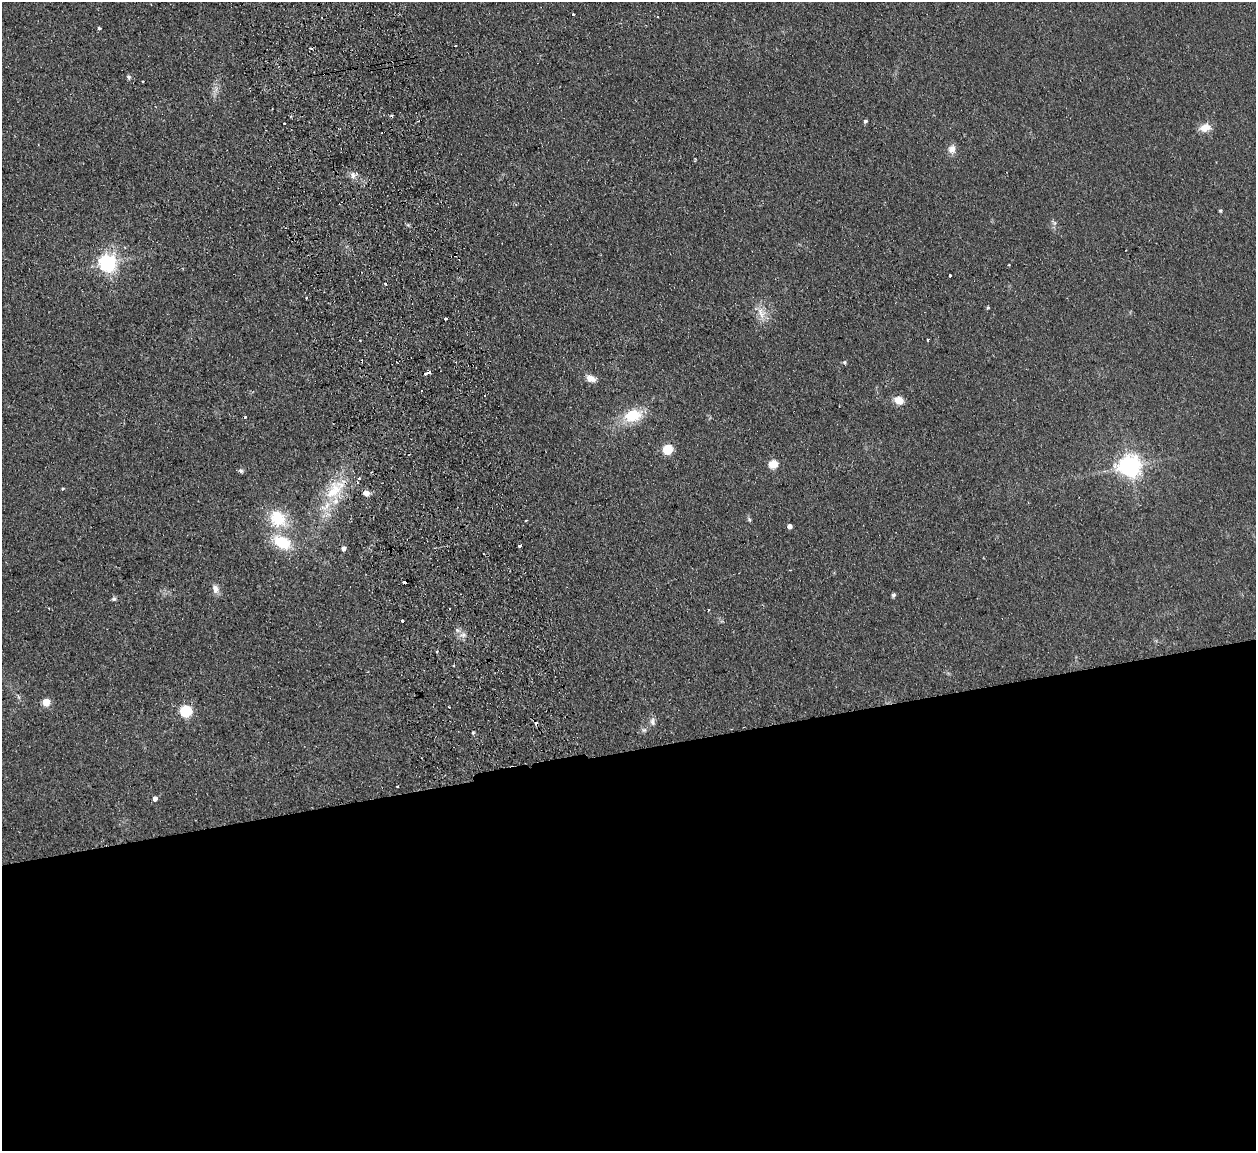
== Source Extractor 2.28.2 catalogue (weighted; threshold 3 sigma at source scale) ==
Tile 15 of 4 x 4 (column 3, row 4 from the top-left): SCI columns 2568-3821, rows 160-1308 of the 5132 x 5031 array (HDU 1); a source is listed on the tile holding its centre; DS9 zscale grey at full resolution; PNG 1258 x 1153 px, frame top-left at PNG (2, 2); no overlay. Shown black and unused: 35% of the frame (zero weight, under 2 of 3 exposures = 3% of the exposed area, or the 3 px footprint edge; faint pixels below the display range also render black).
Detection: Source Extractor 2.28.2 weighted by HDU 2 'WHT'; one run over the whole footprint, this tile lists its part. Background 0.136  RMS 0.011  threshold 0.0505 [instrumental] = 3 sigma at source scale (4.5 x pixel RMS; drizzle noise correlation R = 1.50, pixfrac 1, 0.05/0.05 arcsec/px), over >= 5 px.
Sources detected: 68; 12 cosmic-ray / hot-pixel residue — not listed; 2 inside a brighter listed object's ellipse — not listed separately; the other 54 listed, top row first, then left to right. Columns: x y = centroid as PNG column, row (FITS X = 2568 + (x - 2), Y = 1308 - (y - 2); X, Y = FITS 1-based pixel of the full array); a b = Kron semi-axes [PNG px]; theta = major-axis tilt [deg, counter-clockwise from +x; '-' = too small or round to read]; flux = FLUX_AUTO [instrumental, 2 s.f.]
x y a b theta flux
573 14 3 3 - 6.1
657 17 3 2 - 1.7
99 28 4 3 - 4.1
129 77 7 5 -32 2.3
865 121 4 4 - 2.2
284 123 2 2 - 1.3
1205 128 14 10 16 12
952 149 11 8 80 7.8
353 176 11 6 84 5.3
1220 211 5 4 - 1.4
107 263 6 6 - 450
1009 265 3 2 - 0.86
950 275 3 3 - 3.6
306 298 3 2 - 0.95
988 308 3 3 - 2.1
761 313 20 6 -72 9.8
446 318 3 3 - 2.7
928 339 3 3 - 2
844 362 5 5 - 1.8
429 373 6 3 17 13
590 378 10 7 -24 10
898 400 11 8 -21 11
633 415 23 15 13 34
668 449 5 5 - 65
773 464 5 5 - 43
1130 466 8 7 - 760
241 471 6 5 - 2.5
63 489 5 3 - 1.1
334 491 37 23 52 53
366 493 7 6 - 6.9
278 519 24 20 -51 41
749 519 7 5 -63 2
526 520 3 2 - 0.87
789 526 4 4 - 6.5
282 542 22 14 -26 40
520 546 3 3 - 24
343 548 5 5 - 5
404 582 4 3 - 5.3
215 589 12 8 -74 6.7
893 595 5 4 - 2
114 599 7 5 16 2.2
708 610 3 2 - 0.95
402 621 3 3 - 2.1
457 630 5 5 - 3.1
463 635 8 5 15 3.8
437 652 3 3 - 1.3
453 665 3 2 - 1.3
46 702 5 5 - 28
186 711 6 6 - 120
653 722 11 7 -82 4.7
644 730 8 6 1 2.9
473 733 5 3 - 1.2
397 786 3 2 - 1.6
155 799 5 4 - 5.2
Overlapping masked pixels (flux is a lower limit): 1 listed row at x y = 404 582